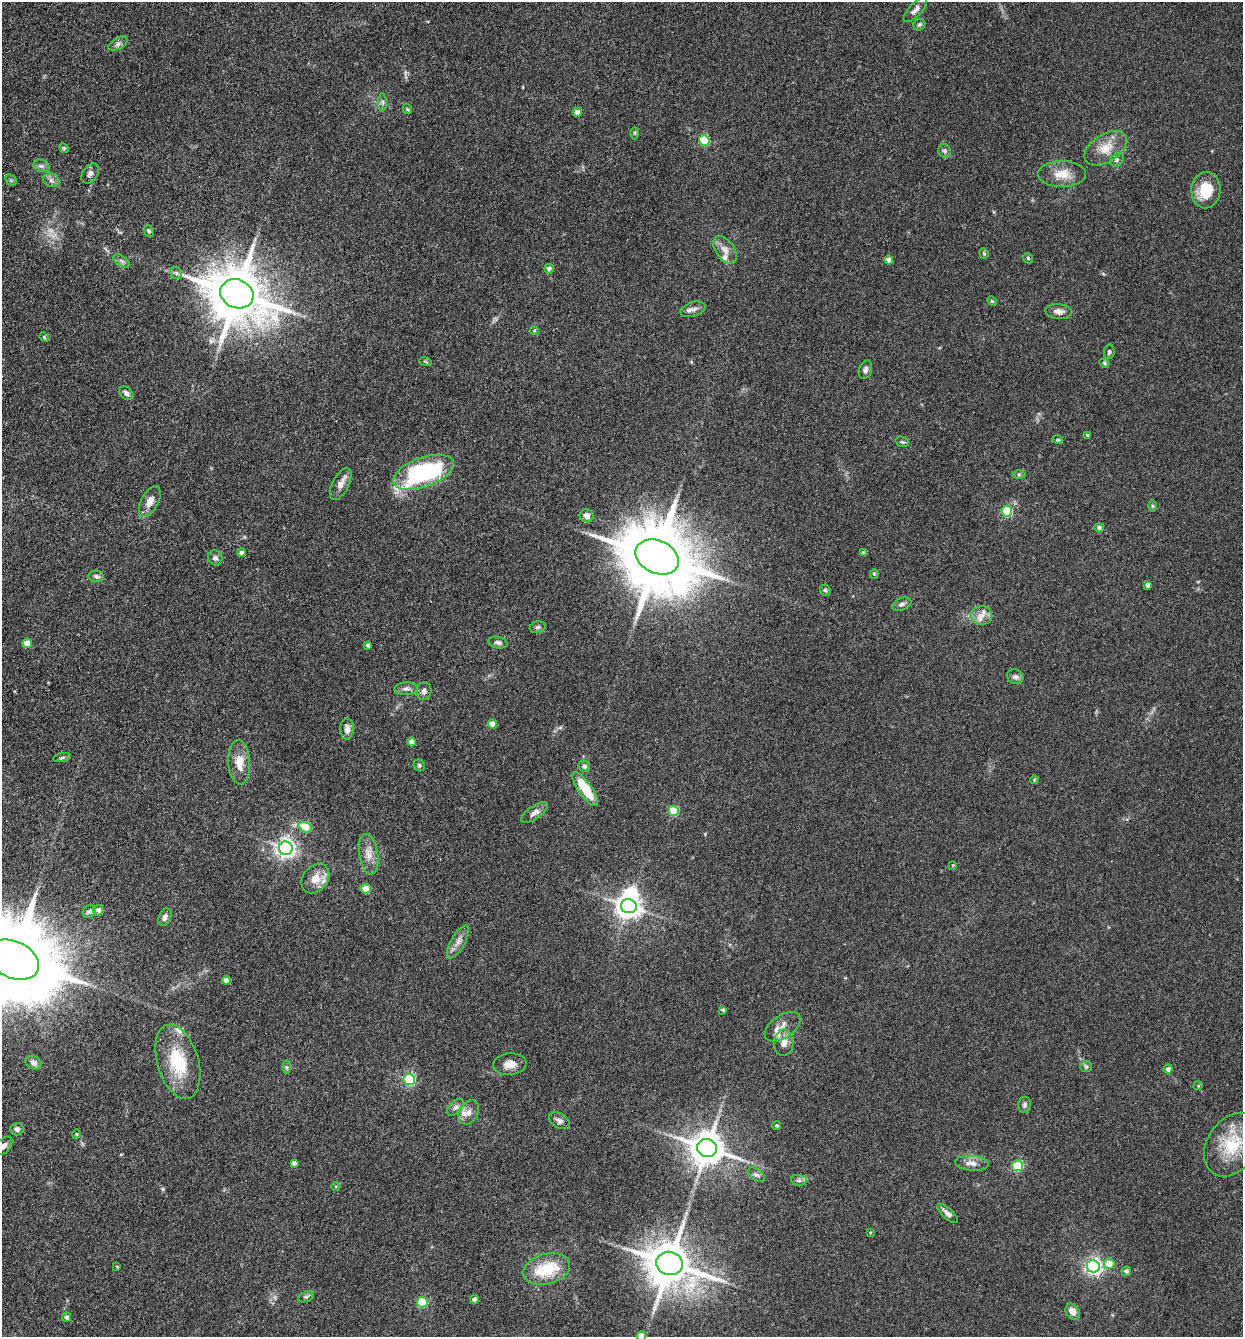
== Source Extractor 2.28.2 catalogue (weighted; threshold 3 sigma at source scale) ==
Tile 11 of 4 x 4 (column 3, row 3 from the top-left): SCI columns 2744-3984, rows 1337-2671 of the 5357 x 5342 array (HDU 1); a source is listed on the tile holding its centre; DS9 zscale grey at full resolution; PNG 1245 x 1339 px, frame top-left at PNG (2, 2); each listed source drawn as its Kron ellipse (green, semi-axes under 4 px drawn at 4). Shown black and unused: <1% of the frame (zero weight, under 3 of 4 exposures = <1% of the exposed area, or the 3 px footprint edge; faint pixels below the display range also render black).
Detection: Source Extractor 2.28.2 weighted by HDU 2 'WHT'; one run over the whole footprint, this tile lists its part. Background 0.132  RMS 0.0068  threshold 0.0305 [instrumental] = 3 sigma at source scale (4.5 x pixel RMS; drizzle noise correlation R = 1.50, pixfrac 1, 0.05/0.05 arcsec/px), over >= 5 px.
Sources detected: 138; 1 too faint to see at this stretch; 1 inside a brighter object's white glare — neither listed nor drawn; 6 inside a brighter listed object's ellipse — not listed separately; the other 130 listed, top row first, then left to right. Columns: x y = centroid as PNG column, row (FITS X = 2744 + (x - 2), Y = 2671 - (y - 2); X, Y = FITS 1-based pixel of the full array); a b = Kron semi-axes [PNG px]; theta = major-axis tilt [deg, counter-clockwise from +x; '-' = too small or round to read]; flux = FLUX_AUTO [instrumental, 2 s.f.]
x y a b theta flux
915 10 15 6 47 3.8
919 25 6 5 - 1.3
118 44 10 5 32 2.3
382 102 9 4 -90 1.6
407 109 5 4 - 0.87
577 112 4 4 - 5.4
635 133 6 4 90 0.85
704 140 5 5 - 40
64 148 5 4 - 0.9
1106 148 23 14 32 12
945 151 7 6 - 1.8
1117 160 7 6 - 1.6
41 166 8 6 -19 1.9
90 174 11 7 55 2.7
1062 174 24 13 0 12
11 180 6 5 - 1.1
51 180 8 6 -25 2.6
1206 190 18 14 87 20
149 231 6 5 - 1.2
725 250 15 9 -56 5.6
984 253 5 4 - 0.89
1028 258 6 4 -47 0.89
889 260 4 4 - 6.2
122 261 9 5 -34 2
549 269 5 4 - 3
176 273 7 5 -46 1.6
237 294 17 14 -25 4400
992 301 5 4 - 0.8
693 309 13 7 16 3.4
1059 311 13 7 -6 3.9
534 331 4 4 - 0.75
44 337 5 4 - 0.71
1109 352 7 5 81 1.4
425 361 6 4 -19 0.88
1104 363 5 3 - 0.93
865 370 9 6 72 2.6
126 393 8 5 -42 2.2
1087 435 3 3 - 0.86
1058 440 5 3 - 0.68
902 442 7 5 -19 1.2
423 472 32 14 20 94
1019 474 6 4 0 1.1
341 484 17 8 63 5.6
150 501 17 8 62 6.2
1152 506 6 4 -89 0.83
1007 511 5 5 - 57
587 516 7 7 - 3.8
1099 528 5 4 - 2.2
241 553 4 4 - 2
864 553 4 4 - 2.4
657 557 22 16 -25 8500
215 558 8 7 - 2.2
874 574 4 4 - 0.96
96 576 8 5 -9 2.2
1147 585 4 4 - 3.2
825 590 6 5 - 1.3
902 604 10 6 23 2.2
982 616 10 9 - 5
538 627 8 5 17 1.6
27 643 5 5 - 12
498 643 9 5 -12 2.1
368 645 4 3 - 1.8
1015 677 8 7 - 2.6
406 689 12 6 4 2.7
424 691 9 7 78 2.8
492 724 4 4 - 8.5
347 729 10 7 89 3.5
412 742 4 4 - 4.8
62 758 9 3 11 1.1
239 762 22 11 -86 10
419 765 6 5 - 1.3
584 766 6 5 - 2.4
1034 780 4 3 - 0.73
585 789 20 7 -55 21
674 811 5 5 - 34
534 813 15 6 34 3.8
305 827 7 5 -20 21
286 848 7 6 - 350
369 854 20 9 -81 7.4
953 865 4 3 - 0.6
315 878 16 12 53 8.9
366 889 5 4 - 13
629 906 8 7 - 640
98 910 5 5 - 2.6
89 911 7 6 - 2.1
165 917 9 6 69 3
458 942 18 7 60 4.9
13 960 27 18 -25 13000
226 980 4 4 - 5.4
723 1010 3 3 - 1.3
783 1027 20 11 35 7.1
784 1043 13 10 89 5.6
178 1062 38 20 -73 36
34 1063 8 6 -24 2.4
510 1064 17 11 5 6.5
287 1067 6 4 -89 1
1086 1067 6 5 - 1.2
1168 1069 4 4 - 2.3
409 1079 6 5 - 92
1198 1086 4 3 - 0.52
1025 1105 8 6 89 2
455 1107 10 6 44 2.5
469 1112 13 9 58 5.4
559 1121 11 7 -31 2.7
777 1126 4 4 - 1.1
17 1129 7 6 - 2.3
76 1134 4 3 - 0.56
1232 1145 34 25 57 32
4 1146 11 6 51 2.9
707 1148 10 9 - 1500
294 1163 4 4 - 2.5
972 1163 17 7 -5 5.1
1017 1166 5 5 - 54
756 1175 9 5 -36 1.9
799 1180 8 5 -7 1.7
336 1186 4 3 - 0.58
948 1213 13 5 -42 3.2
870 1232 3 3 - 0.58
670 1263 13 11 -16 2700
1109 1264 5 5 - 11
1093 1266 6 6 - 220
117 1267 3 3 - 0.55
547 1269 24 15 15 28
1126 1271 5 4 - 2.1
306 1297 8 5 20 1.4
474 1299 4 4 - 3.7
422 1302 5 5 - 43
1073 1312 9 6 -56 5.4
66 1317 5 4 - 2.3
641 1336 4 4 - 9.7
Overlapping masked pixels (flux is a lower limit): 1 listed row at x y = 237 294
Isophote crosses this tile's border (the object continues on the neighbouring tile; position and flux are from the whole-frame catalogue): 3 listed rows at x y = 13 960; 4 1146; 641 1336